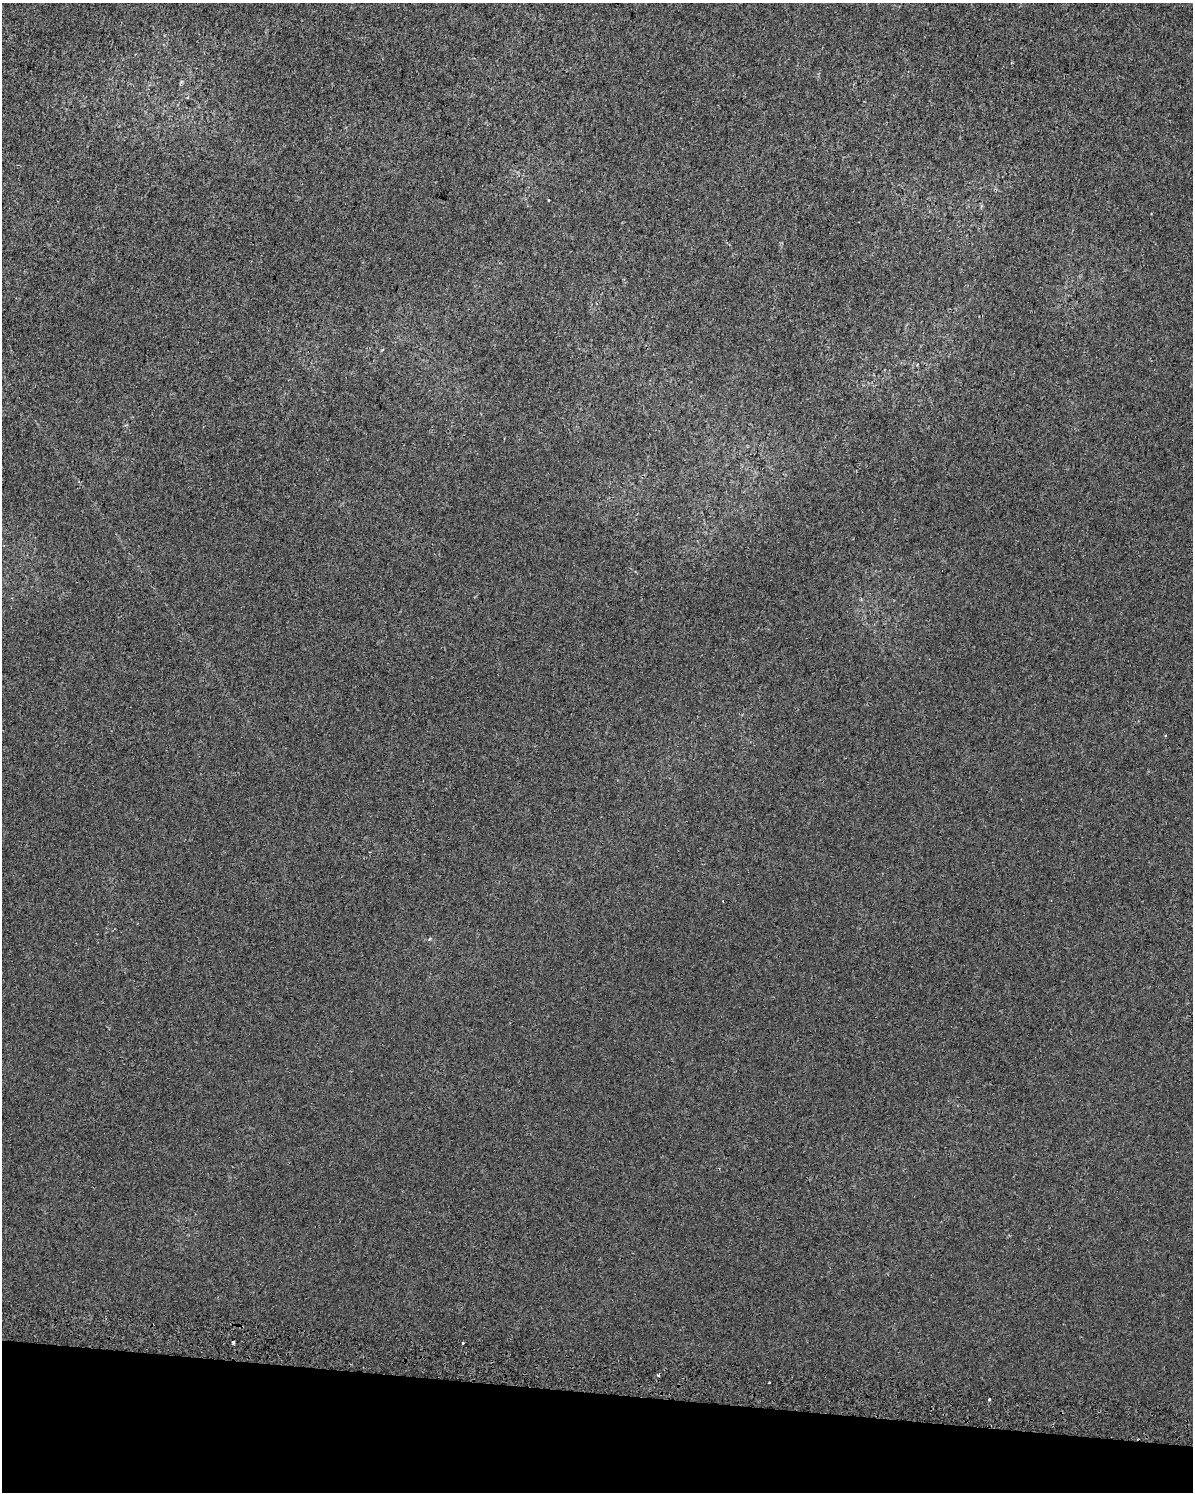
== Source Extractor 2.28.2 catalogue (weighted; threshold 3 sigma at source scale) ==
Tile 11 of 4 x 3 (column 3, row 3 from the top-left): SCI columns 2395-3585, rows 332-1821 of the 4806 x 5072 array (HDU 1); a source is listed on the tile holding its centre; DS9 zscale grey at full resolution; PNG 1195 x 1494 px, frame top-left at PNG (2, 3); no overlay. Shown black and unused: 7% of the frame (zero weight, under 2 of 3 exposures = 3% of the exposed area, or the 3 px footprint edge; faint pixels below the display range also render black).
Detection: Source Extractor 2.28.2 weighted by HDU 2 'WHT'; one run over the whole footprint, this tile lists its part. Background 2.86e-04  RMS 0.0053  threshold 0.0239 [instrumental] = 3 sigma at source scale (4.5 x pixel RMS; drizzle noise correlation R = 1.50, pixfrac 1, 0.0396/0.0396 arcsec/px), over >= 5 px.
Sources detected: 6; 2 cosmic-ray / hot-pixel residue — not listed; the other 4 listed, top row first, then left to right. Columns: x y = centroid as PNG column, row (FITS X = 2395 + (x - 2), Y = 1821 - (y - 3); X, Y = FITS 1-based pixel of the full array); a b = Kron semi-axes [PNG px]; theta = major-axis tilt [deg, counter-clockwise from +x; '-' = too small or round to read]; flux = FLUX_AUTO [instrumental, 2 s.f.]
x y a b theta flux
548 200 3 3 - 0.86
234 1342 3 3 - 6.9
462 1343 3 3 - 2.6
989 1399 3 3 - 1.8